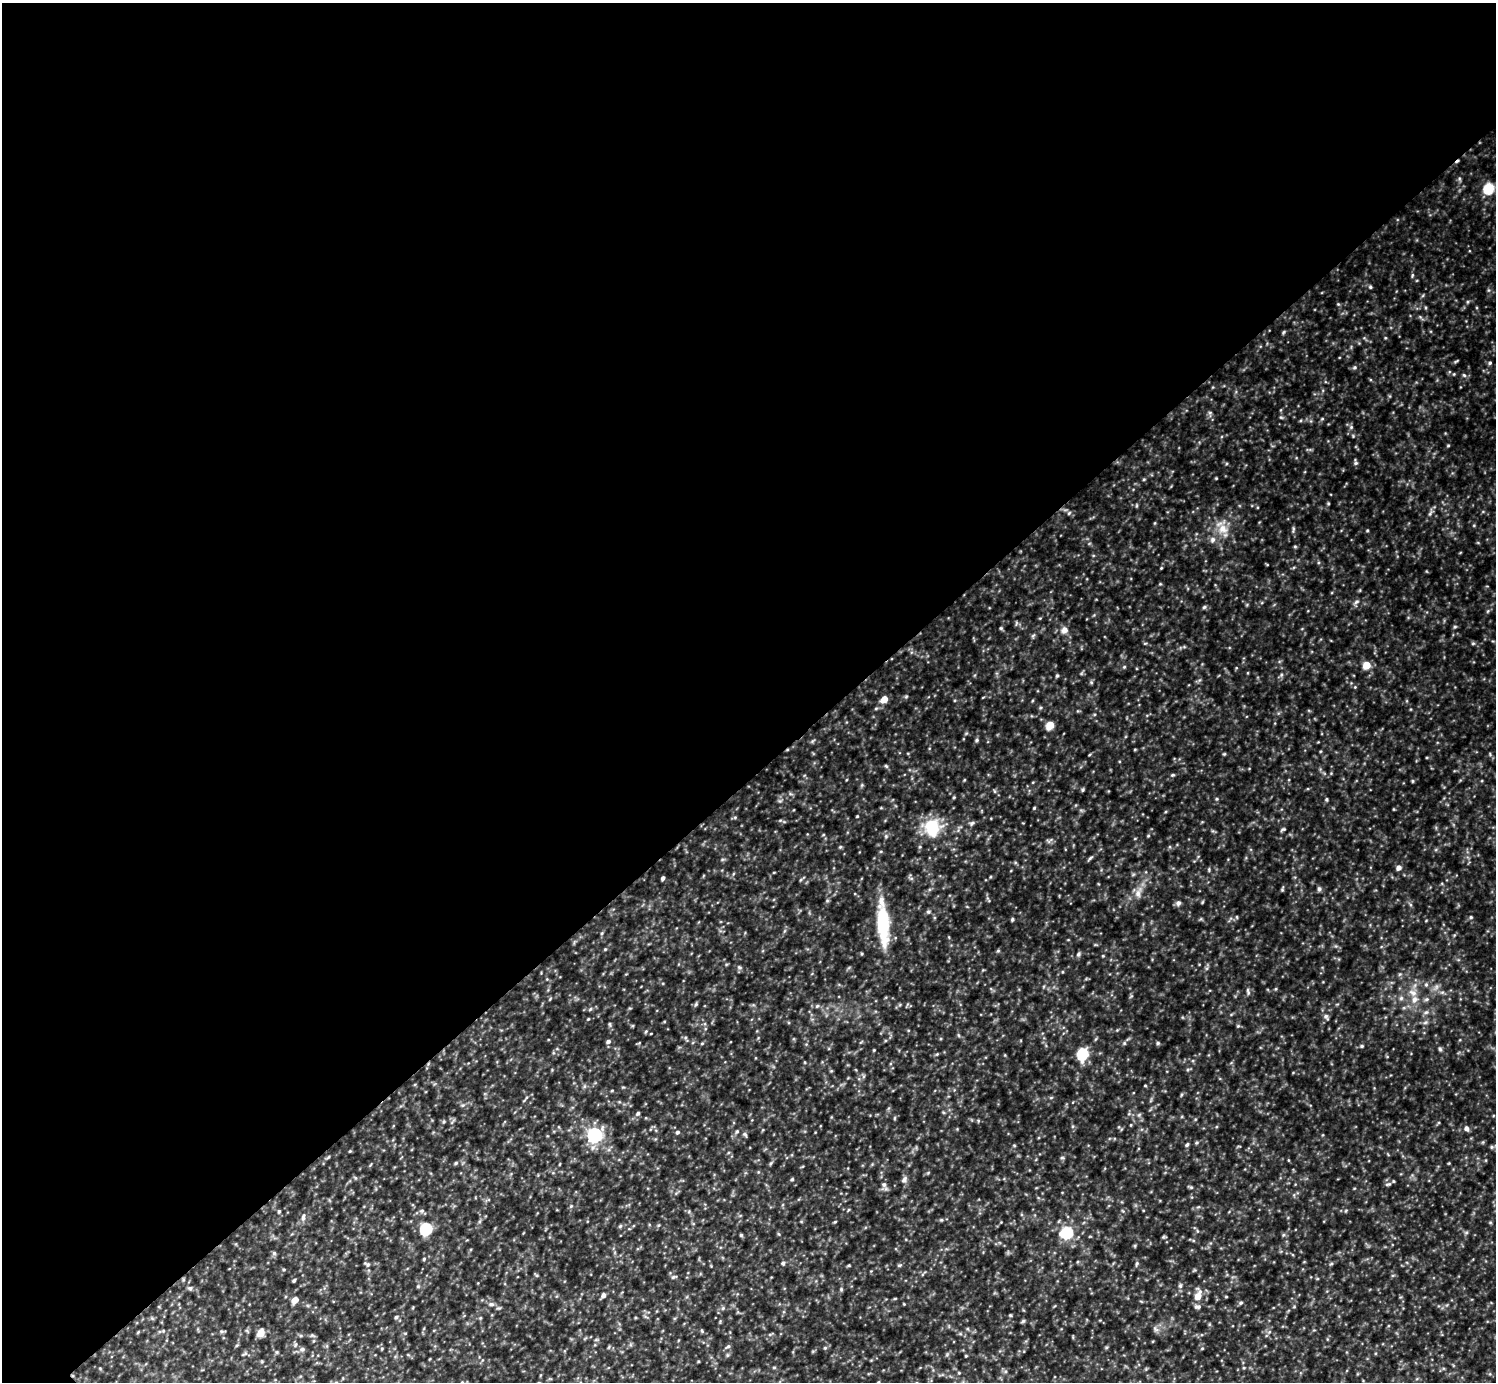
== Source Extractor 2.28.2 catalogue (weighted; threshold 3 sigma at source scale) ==
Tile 2 of 4 x 4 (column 2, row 1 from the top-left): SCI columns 1497-2990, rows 4441-5820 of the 5979 x 5978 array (HDU 1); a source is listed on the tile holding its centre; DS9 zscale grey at full resolution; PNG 1498 x 1384 px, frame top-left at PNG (2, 3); no overlay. Shown black and unused: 56% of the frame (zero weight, under 3 of 5 exposures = <1% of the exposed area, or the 3 px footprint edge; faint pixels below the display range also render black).
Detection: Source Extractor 2.28.2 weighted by HDU 2 'WHT'; one run over the whole footprint, this tile lists its part. Background 0.303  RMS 0.026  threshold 0.116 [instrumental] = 3 sigma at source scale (4.5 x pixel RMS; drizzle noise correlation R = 1.50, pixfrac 1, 0.05/0.05 arcsec/px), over >= 5 px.
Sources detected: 154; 1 cosmic-ray / hot-pixel residue — not listed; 1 inside a brighter listed object's ellipse — not listed separately; the other 152 listed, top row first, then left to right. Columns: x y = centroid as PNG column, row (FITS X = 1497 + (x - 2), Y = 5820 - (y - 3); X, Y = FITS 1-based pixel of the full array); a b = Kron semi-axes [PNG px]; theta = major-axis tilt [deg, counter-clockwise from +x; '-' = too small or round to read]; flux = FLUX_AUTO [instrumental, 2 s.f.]
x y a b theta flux
1488 188 6 5 - 170
1412 275 7 3 82 3.6
1370 287 5 4 - 3.9
1338 304 4 4 - 2.6
1456 361 8 3 32 3
1490 363 5 4 - 4
1354 367 6 5 - 4.8
1464 375 6 4 -44 4
1281 417 6 4 -2 3.4
1322 419 5 3 - 2.7
1351 427 6 5 - 4.5
1448 445 5 3 - 2.5
1356 463 6 5 - 5
1144 479 5 3 - 2.5
1328 503 4 4 - 2.7
1069 513 6 4 45 3.6
1223 529 14 13 - 34
1293 529 8 3 85 4.2
1367 530 4 3 - 2.5
1212 539 8 7 - 9.4
1295 546 5 3 - 2.8
1161 568 5 4 - 2.4
1356 602 8 4 36 5.6
1204 607 6 4 44 4.1
1455 627 5 4 - 3.4
1001 628 5 5 - 3.2
1064 630 9 8 - 14
1473 643 6 4 1 3.4
1366 665 5 5 - 53
1124 667 5 3 - 2.8
1281 675 5 4 - 4.3
1057 676 5 4 - 3.3
1091 682 5 4 - 3.2
906 697 6 3 20 3
884 699 6 5 - 34
876 708 6 4 20 3.1
1050 725 5 5 - 69
976 740 5 4 - 3.9
886 766 6 3 -19 3.1
1172 775 5 4 - 3.3
964 780 5 3 - 2.1
1412 781 5 3 - 2.5
1083 790 5 4 - 3.7
994 791 6 3 -71 3
954 797 4 3 - 2.8
1326 799 5 4 - 3.4
1034 808 4 3 - 2.6
857 816 4 3 - 2.1
972 823 8 5 37 5.5
932 828 24 21 -83 96
1283 829 7 4 29 3.7
823 835 5 3 - 2.3
1148 836 5 3 - 2.4
1090 858 8 4 36 4.7
1398 868 6 5 - 12
1209 869 6 3 -90 2.9
663 878 4 3 - 5.9
1319 889 6 6 - 6
1282 890 6 3 18 3
1138 894 9 8 - 14
1202 902 6 3 71 2.6
1178 903 7 6 - 8.1
928 912 6 5 - 4.3
1471 917 5 4 - 3.3
1012 919 5 3 - 3.7
883 923 48 15 -88 140
602 933 6 4 71 3.4
605 949 4 4 - 2.6
998 951 6 4 1 3
1078 954 6 5 - 5.2
739 967 6 4 -45 4.2
1426 985 5 5 - 4.6
1248 992 10 4 -78 5.6
1401 998 6 6 - 5.9
1414 999 10 7 76 16
1426 999 7 5 21 5.7
696 1004 6 5 - 4
817 1006 6 4 43 3.9
590 1009 6 3 70 3.1
1326 1017 9 6 -55 7.8
610 1024 6 4 -89 3.4
1238 1026 5 4 - 3.2
646 1031 5 3 - 3
608 1041 6 5 - 6.8
702 1043 5 3 - 2.7
1124 1043 5 4 - 3.2
1158 1043 5 4 - 3.7
1362 1046 5 4 - 3.7
1440 1049 5 5 - 4.2
874 1050 3 3 - 2.2
1082 1054 7 6 - 220
1145 1085 4 3 - 2.1
612 1090 4 3 - 2.1
638 1113 5 4 - 5
1466 1128 6 6 - 8.9
737 1131 5 4 - 3.4
677 1132 5 5 - 5.2
745 1134 7 5 -49 4.6
595 1135 7 6 - 630
1187 1145 6 4 62 4.1
1492 1147 5 5 - 4.3
1062 1158 6 4 0 3.3
1288 1160 5 3 - 2
456 1163 5 4 - 3.8
771 1163 6 3 70 3.4
792 1179 5 4 - 3.2
904 1180 9 6 62 8.9
1388 1184 10 5 11 5.9
884 1185 7 6 - 7.2
1191 1187 6 4 -18 3.7
571 1206 4 4 - 3
279 1212 4 3 - 3.4
303 1217 11 5 82 9.1
941 1220 6 4 17 3.7
835 1222 5 3 - 2.3
620 1226 5 5 - 3.2
426 1229 6 5 - 270
1067 1232 7 6 - 260
741 1235 4 4 - 3.1
274 1253 6 6 - 4.6
424 1259 4 4 - 2.7
783 1263 5 5 - 4.3
1137 1263 6 5 - 4.4
367 1264 7 4 -29 4.4
899 1265 6 4 1 3.2
284 1269 5 3 - 2.7
673 1277 7 4 35 3.9
294 1280 4 3 - 3.8
1180 1286 6 5 - 4.9
190 1288 6 5 - 4.6
841 1289 5 5 - 3.3
603 1295 5 5 - 9.8
1198 1296 11 6 72 32
1226 1297 5 3 - 2.2
295 1300 5 4 - 30
1241 1303 6 5 - 4.3
491 1304 8 5 -13 6.9
1198 1307 9 6 -1 7.3
1010 1315 5 3 - 2.5
396 1317 5 4 - 4.5
1023 1321 6 4 45 3.4
702 1331 5 4 - 3
261 1333 6 5 - 47
312 1335 5 5 - 3.3
728 1346 8 4 34 4.7
825 1348 5 4 - 3
1202 1348 5 3 - 2.3
302 1349 7 4 44 4.9
966 1356 4 3 - 2.3
774 1367 5 3 - 2.4
959 1373 5 3 - 2.3
879 1382 5 3 - 2.8
Isophote crosses this tile's border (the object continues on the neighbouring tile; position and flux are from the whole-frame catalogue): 1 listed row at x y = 879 1382
Unlisted compact peaks at least as high as the median listed source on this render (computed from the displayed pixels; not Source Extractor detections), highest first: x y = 1284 332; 840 847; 886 836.